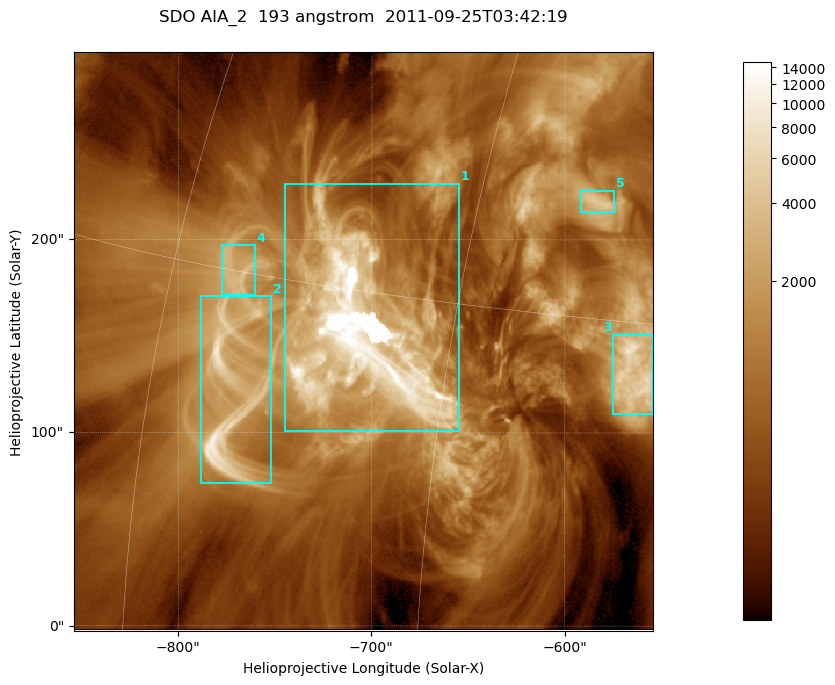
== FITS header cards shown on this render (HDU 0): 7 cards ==
TELESCOP= 'SDO     '           /
INSTRUME= 'AIA_2   '           /
WAVELNTH=                  193 /
WAVEUNIT= 'angstrom'           /
DATE-OBS= '2011-09-25T03:42:19.84' /
CTYPE1  = 'HPLN-TAN'           /
CTYPE2  = 'HPLT-TAN'           /

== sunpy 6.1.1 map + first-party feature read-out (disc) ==
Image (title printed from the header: SDO AIA_2  193 angstrom  2011-09-25T03:42:19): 499 x 499 px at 0.601 arcsec/px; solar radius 957 arcsec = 1592 px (partial field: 3.1% of the solar disc is inside the frame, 100% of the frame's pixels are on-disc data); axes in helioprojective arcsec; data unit not stated in the header (colour bar unlabelled)
Orientation: roll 0.0577 deg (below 1 deg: not rotated)
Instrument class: DISC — disc imager (sunpy class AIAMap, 193 A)
Bright regions (active regions / flare kernels): reference = the on-disc median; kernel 5 px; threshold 5 sigma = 2244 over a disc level ~666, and >= 1.15x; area >= 249 px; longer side >= 6 px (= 3.6 arcsec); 5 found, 5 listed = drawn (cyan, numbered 1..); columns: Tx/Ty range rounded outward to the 2 arcsec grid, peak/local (2 s.f.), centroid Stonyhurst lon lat
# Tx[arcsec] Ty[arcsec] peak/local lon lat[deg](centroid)
1 -746..-654 100..230 25 -49 +14
2 -788..-752 74..172 15 -55 +11
3 -576..-554 110..152 11 -37 +13
4 -778..-760 170..198 5.6 -56 +15
5 -592..-574 214..226 6.5 -40 +19